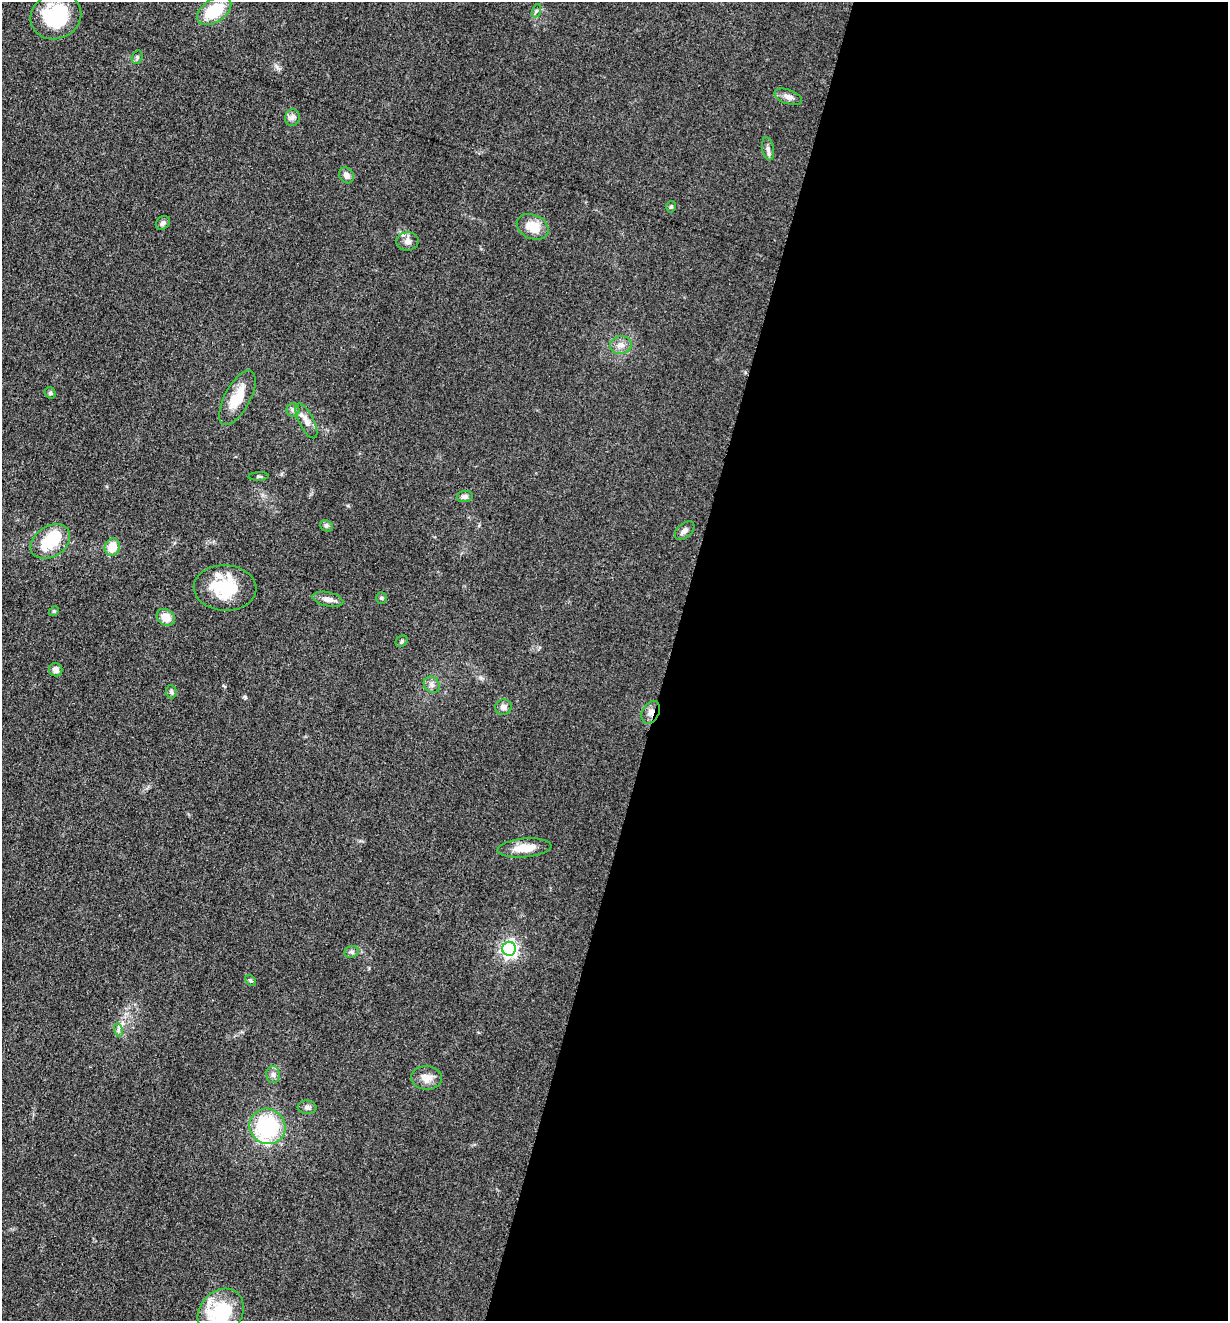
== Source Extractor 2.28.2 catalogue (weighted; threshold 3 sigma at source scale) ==
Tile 12 of 4 x 4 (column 4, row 3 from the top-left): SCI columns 3940-5165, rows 1330-2648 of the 5306 x 5294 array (HDU 1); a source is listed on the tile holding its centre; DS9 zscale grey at full resolution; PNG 1230 x 1323 px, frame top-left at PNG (2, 2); each listed source drawn as its Kron ellipse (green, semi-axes under 4 px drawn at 4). Shown black and unused: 46% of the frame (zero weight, under 3 of 5 exposures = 1% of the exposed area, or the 3 px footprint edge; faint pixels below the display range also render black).
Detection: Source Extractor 2.28.2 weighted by HDU 2 'WHT'; one run over the whole footprint, this tile lists its part. Background 0.0505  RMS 0.0057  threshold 0.0256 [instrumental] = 3 sigma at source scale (4.5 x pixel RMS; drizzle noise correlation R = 1.50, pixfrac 1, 0.05/0.05 arcsec/px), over >= 5 px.
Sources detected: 46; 2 inside a brighter listed object's ellipse — not listed separately; the other 44 listed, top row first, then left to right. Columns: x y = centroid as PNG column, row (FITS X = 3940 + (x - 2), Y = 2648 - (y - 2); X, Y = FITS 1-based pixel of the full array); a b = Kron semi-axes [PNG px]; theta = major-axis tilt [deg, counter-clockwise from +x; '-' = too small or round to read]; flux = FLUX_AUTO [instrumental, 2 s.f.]
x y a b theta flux
214 11 19 11 33 22
536 11 7 4 70 1
56 16 26 22 22 34
137 57 7 5 71 1
788 97 14 7 -19 3.2
292 117 8 7 - 1.9
768 149 12 5 -81 2.1
347 175 8 7 - 2.6
671 207 6 4 73 0.92
163 223 8 6 44 1.6
533 227 17 12 -25 11
407 241 11 9 4 3
621 345 11 9 9 3.6
50 393 6 5 - 0.88
237 398 30 12 62 13
293 410 6 6 - 1.5
306 421 19 7 -63 4.4
259 476 10 3 2 0.85
465 496 8 5 7 2
326 526 7 5 -21 1.2
685 531 11 7 41 2.4
50 541 21 15 34 23
112 547 9 7 73 10
225 588 31 23 -3 27
381 598 5 5 - 0.78
328 599 15 7 -12 3.5
54 611 5 4 - 0.71
166 617 10 8 -36 6.2
402 641 6 5 - 1.1
56 670 7 6 - 2.9
432 685 9 7 -49 2.3
171 692 6 5 - 1.2
503 707 8 7 - 2.6
651 712 12 8 63 3.4
524 848 27 9 5 9
509 949 7 7 - 170
352 952 7 5 19 1.4
250 980 6 4 -44 0.82
118 1030 7 4 -73 1.3
273 1074 8 6 -90 2.1
426 1078 16 11 -5 5.9
307 1107 9 7 -8 1.7
267 1126 18 17 - 48
221 1313 26 21 50 35
Overlapping masked pixels (flux is a lower limit): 1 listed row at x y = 651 712
Isophote crosses this tile's border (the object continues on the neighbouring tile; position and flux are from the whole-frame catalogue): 1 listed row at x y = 221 1313
Unlisted compact peaks at least as high as the median listed source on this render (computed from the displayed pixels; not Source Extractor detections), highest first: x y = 245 697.